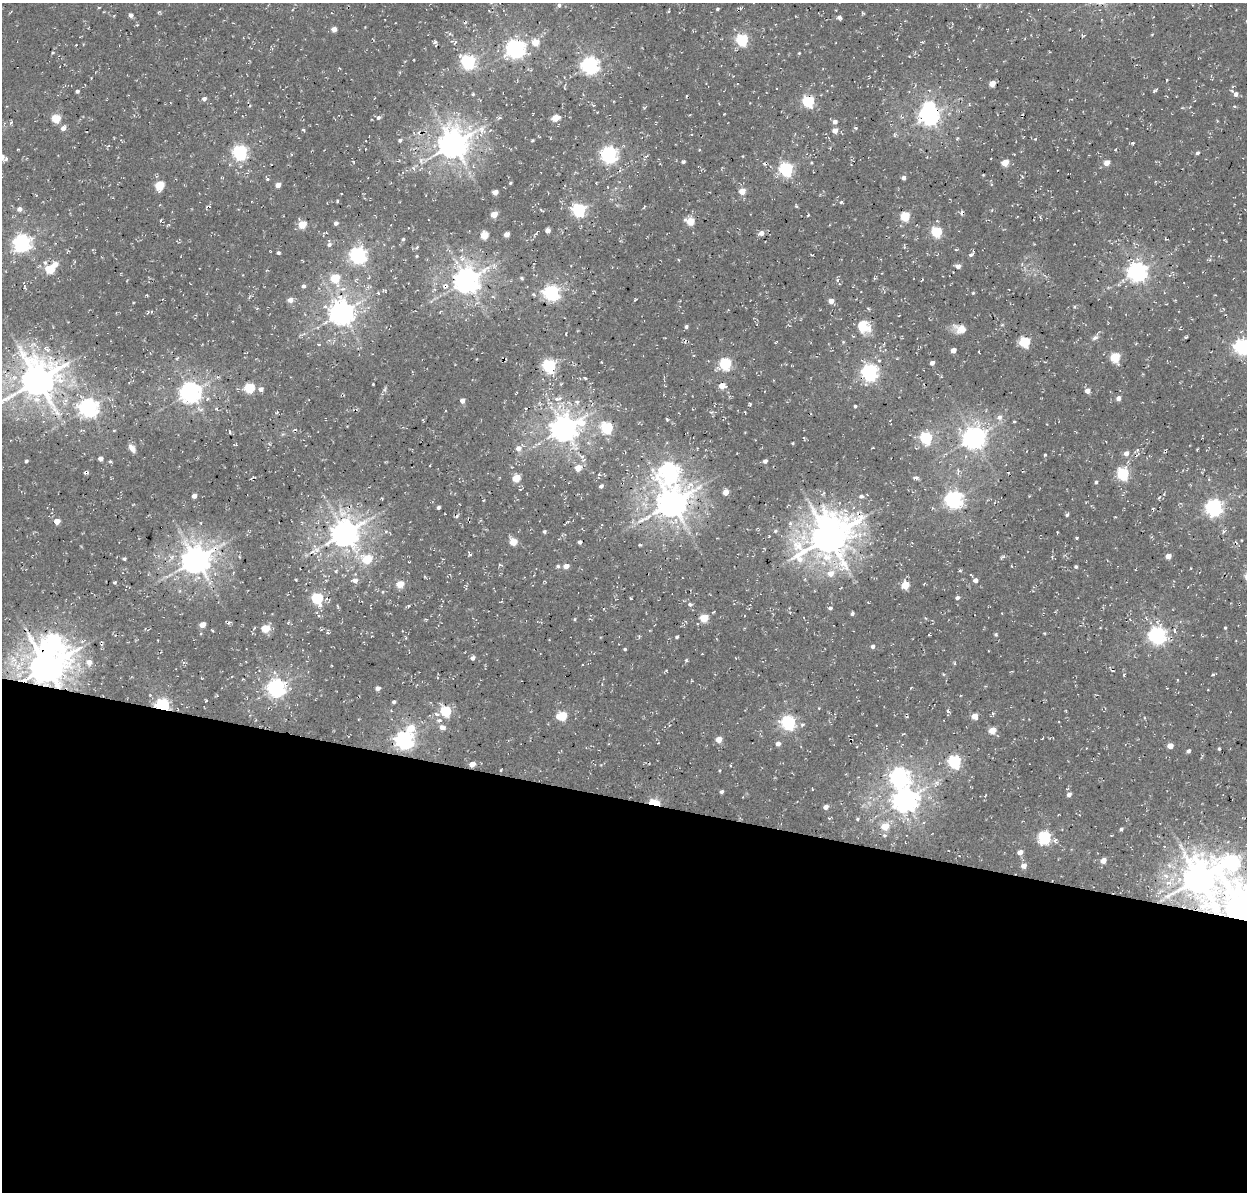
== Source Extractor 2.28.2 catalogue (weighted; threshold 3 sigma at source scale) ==
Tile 14 of 4 x 4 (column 2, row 4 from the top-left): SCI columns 1383-2627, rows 321-1510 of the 5246 x 5340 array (HDU 1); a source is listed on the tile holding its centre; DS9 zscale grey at full resolution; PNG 1249 x 1194 px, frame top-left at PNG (2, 3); no overlay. Shown black and unused: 33% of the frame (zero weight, under 3 of 4 exposures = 8% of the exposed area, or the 3 px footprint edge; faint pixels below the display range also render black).
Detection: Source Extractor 2.28.2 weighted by HDU 2 'WHT'; one run over the whole footprint, this tile lists its part. Background 0.00446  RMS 0.0022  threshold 0.00995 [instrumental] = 3 sigma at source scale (4.5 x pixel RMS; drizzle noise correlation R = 1.50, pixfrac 1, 0.0396/0.0396 arcsec/px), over >= 5 px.
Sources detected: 299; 2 inside a brighter object's white glare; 2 cosmic-ray / hot-pixel residue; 1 long thin detection or spike segment (spike, bleed or trail) — not listed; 1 inside a brighter listed object's ellipse — not listed separately; the other 293 listed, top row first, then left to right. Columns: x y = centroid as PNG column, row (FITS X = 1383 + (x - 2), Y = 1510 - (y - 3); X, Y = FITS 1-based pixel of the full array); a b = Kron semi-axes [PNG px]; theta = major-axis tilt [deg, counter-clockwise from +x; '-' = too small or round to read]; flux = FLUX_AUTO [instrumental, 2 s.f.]
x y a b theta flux
559 5 5 5 - 0.5
717 9 4 3 - 0.29
669 11 6 2 76 0.22
131 15 5 4 - 0.77
839 17 4 4 - 0.73
334 29 4 4 - 1.8
1152 34 4 3 - 0.16
742 40 6 5 - 25
435 42 7 3 36 0.38
455 42 7 4 59 0.34
535 42 5 5 - 4.4
921 42 5 3 - 0.22
516 49 7 6 - 110
53 53 4 3 - 0.24
799 53 3 3 - 0.19
468 62 6 6 - 53
590 65 7 6 - 88
1167 80 3 2 - 0.18
992 84 5 4 - 2.9
929 90 5 3 - 0.22
1155 90 6 2 35 0.36
77 91 4 3 - 0.48
473 94 4 3 - 0.28
1236 94 5 5 - 0.96
204 99 5 5 - 0.76
808 101 6 5 - 24
249 106 4 3 - 0.32
1235 106 4 3 - 0.34
901 116 7 4 -56 0.35
929 116 7 6 - 120
378 117 6 5 - 0.55
56 118 5 5 - 8.7
500 118 5 3 - 0.29
555 118 6 5 - 4.7
835 122 5 4 - 1
11 123 6 4 57 0.34
63 128 6 5 - 1.3
855 128 5 4 - 0.31
303 130 4 3 - 0.28
490 130 4 3 - 0.16
835 130 5 5 - 1.9
895 134 7 4 58 0.33
400 140 5 4 - 0.48
532 140 4 3 - 0.27
1133 143 4 3 - 0.39
453 144 9 9 - 390
699 150 4 3 - 0.17
1115 150 4 3 - 0.2
240 153 6 6 - 57
1197 153 4 4 - 0.5
609 155 6 6 - 73
646 156 5 3 - 0.27
683 162 3 3 - 0.49
1005 162 5 4 - 3.8
1107 163 5 4 - 2.4
413 168 6 4 -87 0.44
786 169 6 6 - 43
983 175 4 4 - 0.18
1022 177 5 3 - 0.25
222 178 5 3 - 0.18
903 178 5 4 - 0.67
267 179 5 4 - 0.3
510 183 4 3 - 0.25
596 183 3 2 - 0.18
160 185 5 5 - 9.6
278 185 4 4 - 1.6
608 187 3 2 - 0.12
742 191 5 5 - 3.1
495 192 4 4 - 2
337 201 3 3 - 0.26
841 202 4 3 - 0.28
796 206 5 4 - 0.24
19 209 5 5 - 1
541 210 5 3 - 0.25
579 210 6 6 - 39
992 210 4 3 - 0.18
494 214 5 4 - 3.8
905 216 5 5 - 12
160 220 4 3 - 0.27
690 222 6 5 - 4.9
336 223 4 4 - 0.69
302 224 5 5 - 5.9
548 230 4 4 - 1.3
936 232 5 5 - 16
761 233 6 5 - 0.97
507 234 4 4 - 1.9
484 235 5 5 - 5.4
403 239 4 4 - 0.29
22 243 7 6 - 86
329 244 8 6 85 0.79
417 247 6 4 45 0.29
956 250 5 3 - 0.21
278 253 4 4 - 0.42
971 254 7 4 45 0.56
358 255 6 6 - 77
417 256 5 3 - 0.2
45 262 7 6 - 0.53
55 264 6 5 - 1.6
958 266 5 4 - 1.1
50 269 5 5 - 11
1137 272 7 7 - 120
335 278 5 5 - 8.5
522 278 6 3 -71 0.3
467 280 8 8 - 270
337 285 7 6 - 1
304 286 5 4 - 0.6
445 286 9 7 12 1.2
25 288 8 3 -46 0.26
378 293 4 3 - 0.2
551 293 6 6 - 68
973 293 4 4 - 0.24
493 297 5 3 - 0.23
290 300 6 5 - 1.4
831 301 5 4 - 1.7
1074 307 5 3 - 0.26
868 308 5 3 - 0.23
148 312 4 3 - 0.23
342 312 8 8 - 230
686 327 4 4 - 0.49
864 327 17 14 -34 4.6
960 329 15 10 -16 2.5
1095 337 12 6 50 0.82
1185 337 3 2 - 0.21
843 342 5 4 - 0.24
1024 342 5 5 - 17
319 344 4 3 - 0.22
1242 347 6 6 - 61
953 350 4 4 - 1.7
1115 357 6 5 - 11
932 363 4 4 - 0.97
725 364 6 6 - 23
549 366 6 6 - 39
869 373 6 6 - 74
218 377 5 3 - 0.32
585 378 3 3 - 0.29
38 380 12 12 - 530
722 386 5 4 - 2.8
249 388 5 5 - 14
261 389 6 5 - 1
385 389 7 4 71 0.41
1087 391 5 4 - 1.7
190 392 7 7 - 150
1118 398 4 4 - 1.2
557 399 12 6 11 1.3
462 401 4 4 - 1.3
577 402 6 5 - 0.52
750 404 4 3 - 0.25
855 406 4 3 - 0.32
89 408 7 7 - 110
999 417 7 7 - 1
667 419 5 3 - 0.23
1014 422 4 3 - 0.22
607 427 6 6 - 22
564 428 9 8 - 290
230 432 5 3 - 0.21
926 438 6 6 - 26
974 438 8 7 - 180
667 443 3 3 - 0.26
793 443 4 3 - 0.21
132 448 11 5 -51 1.3
518 448 7 6 - 1.5
873 448 2 2 - 0.27
1197 449 3 2 - 0.23
1126 453 6 5 - 1.1
1045 455 3 3 - 0.28
101 459 4 4 - 1
26 461 4 3 - 0.35
765 461 4 4 - 0.82
111 462 5 3 - 0.34
578 468 5 5 - 3
958 470 8 3 -85 0.4
669 471 9 8 - 91
86 472 6 3 26 0.4
599 474 5 3 - 0.22
1123 474 6 6 - 26
516 478 5 5 - 5.3
915 478 7 4 -1 0.59
1096 482 4 3 - 0.36
601 486 4 3 - 0.69
725 492 5 4 - 2.2
194 496 4 4 - 1.1
861 496 6 5 - 0.69
1159 498 7 3 55 0.28
483 500 3 2 - 0.25
954 500 7 6 - 92
672 503 10 8 29 410
438 507 4 3 - 0.51
1214 508 6 6 - 81
1067 515 5 4 - 0.39
457 516 6 3 49 0.41
57 521 5 5 - 2.1
566 523 7 2 39 0.26
775 531 5 5 - 0.38
544 532 4 4 - 0.33
345 533 9 8 - 310
829 537 15 12 28 660
1077 537 4 3 - 0.23
513 542 5 5 - 4.6
580 542 4 3 - 0.68
317 550 12 8 5 1.5
470 554 7 3 -48 0.35
1168 556 4 4 - 2.6
124 559 4 3 - 0.38
367 559 6 6 - 8.3
196 560 9 8 - 330
500 565 6 3 -13 0.25
558 566 5 4 - 0.42
566 566 5 4 - 1.8
1011 566 4 2 - 0.16
1076 567 4 4 - 0.37
960 570 5 3 - 0.24
336 571 6 3 46 0.27
831 573 7 6 - 2
296 580 3 2 - 0.19
355 580 7 6 - 1.3
975 580 5 5 - 0.95
114 582 4 4 - 0.31
400 584 5 4 - 5.8
905 585 6 5 - 5.4
180 591 6 4 -72 0.28
383 592 5 3 - 0.22
317 598 6 6 - 21
957 598 4 4 - 0.66
690 604 6 5 - 0.53
408 606 4 4 - 0.27
830 608 5 3 - 0.47
852 614 4 4 - 0.49
704 618 5 5 - 7
575 619 4 4 - 0.23
288 622 5 3 - 0.22
202 625 5 4 - 2.5
265 628 5 5 - 6.6
1225 628 4 3 - 0.23
1044 633 4 3 - 0.18
996 634 4 4 - 0.37
929 635 3 3 - 0.2
1157 635 7 7 - 89
677 637 4 3 - 0.38
54 641 17 9 -15 49
873 646 4 4 - 0.79
625 649 3 3 - 0.27
473 658 5 4 - 0.82
89 662 6 6 - 1.7
18 666 16 7 69 2.8
47 667 10 10 - 650
943 674 5 3 - 0.2
1213 674 4 3 - 0.3
276 688 7 6 - 100
378 688 4 4 - 1.1
206 701 3 2 - 0.24
394 702 3 3 - 0.47
162 705 6 5 - 50
446 711 5 5 - 18
948 711 5 4 - 0.67
993 713 5 5 - 0.33
437 714 7 5 -20 0.69
562 716 6 5 - 12
974 716 5 5 - 2.4
439 720 7 6 - 0.7
788 723 6 6 - 46
442 727 9 7 -22 0.95
411 728 7 6 - 5.4
992 730 5 4 - 4.5
719 739 5 4 - 2.9
404 740 7 6 - 100
778 744 5 5 - 0.95
1170 746 4 4 - 2.6
1219 749 4 3 - 0.33
1188 751 4 3 - 0.57
954 762 6 6 - 35
472 764 5 4 - 1.8
500 770 3 2 - 0.28
899 777 8 7 - 86
937 783 7 4 -72 0.54
812 789 4 2 - 0.14
721 792 4 4 - 0.58
1069 794 5 5 - 1.1
905 799 9 8 - 220
655 803 8 4 -16 15
826 807 5 4 - 0.95
857 819 4 4 - 0.29
885 826 5 5 - 5.4
1121 829 4 4 - 0.41
884 835 6 5 - 0.46
1044 838 6 6 - 30
1055 841 6 5 - 0.65
1020 852 5 4 - 1.7
1103 860 5 4 - 2.3
1231 862 13 11 85 63
1024 866 5 5 - 1.6
1199 878 13 12 - 530
1170 882 24 17 36 8.4
1242 910 19 11 33 650
Overlapping masked pixels (flux is a lower limit): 14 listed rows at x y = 929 116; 453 144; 445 286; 86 472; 672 503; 829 537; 196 560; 54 641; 47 667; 162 705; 446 711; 655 803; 1199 878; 1242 910
Isophote crosses this tile's border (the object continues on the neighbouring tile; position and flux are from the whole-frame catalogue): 4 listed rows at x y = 1242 347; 38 380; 1231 862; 1242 910
Unlisted compact peaks at least as high as the median listed source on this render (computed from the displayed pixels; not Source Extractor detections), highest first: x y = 686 660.